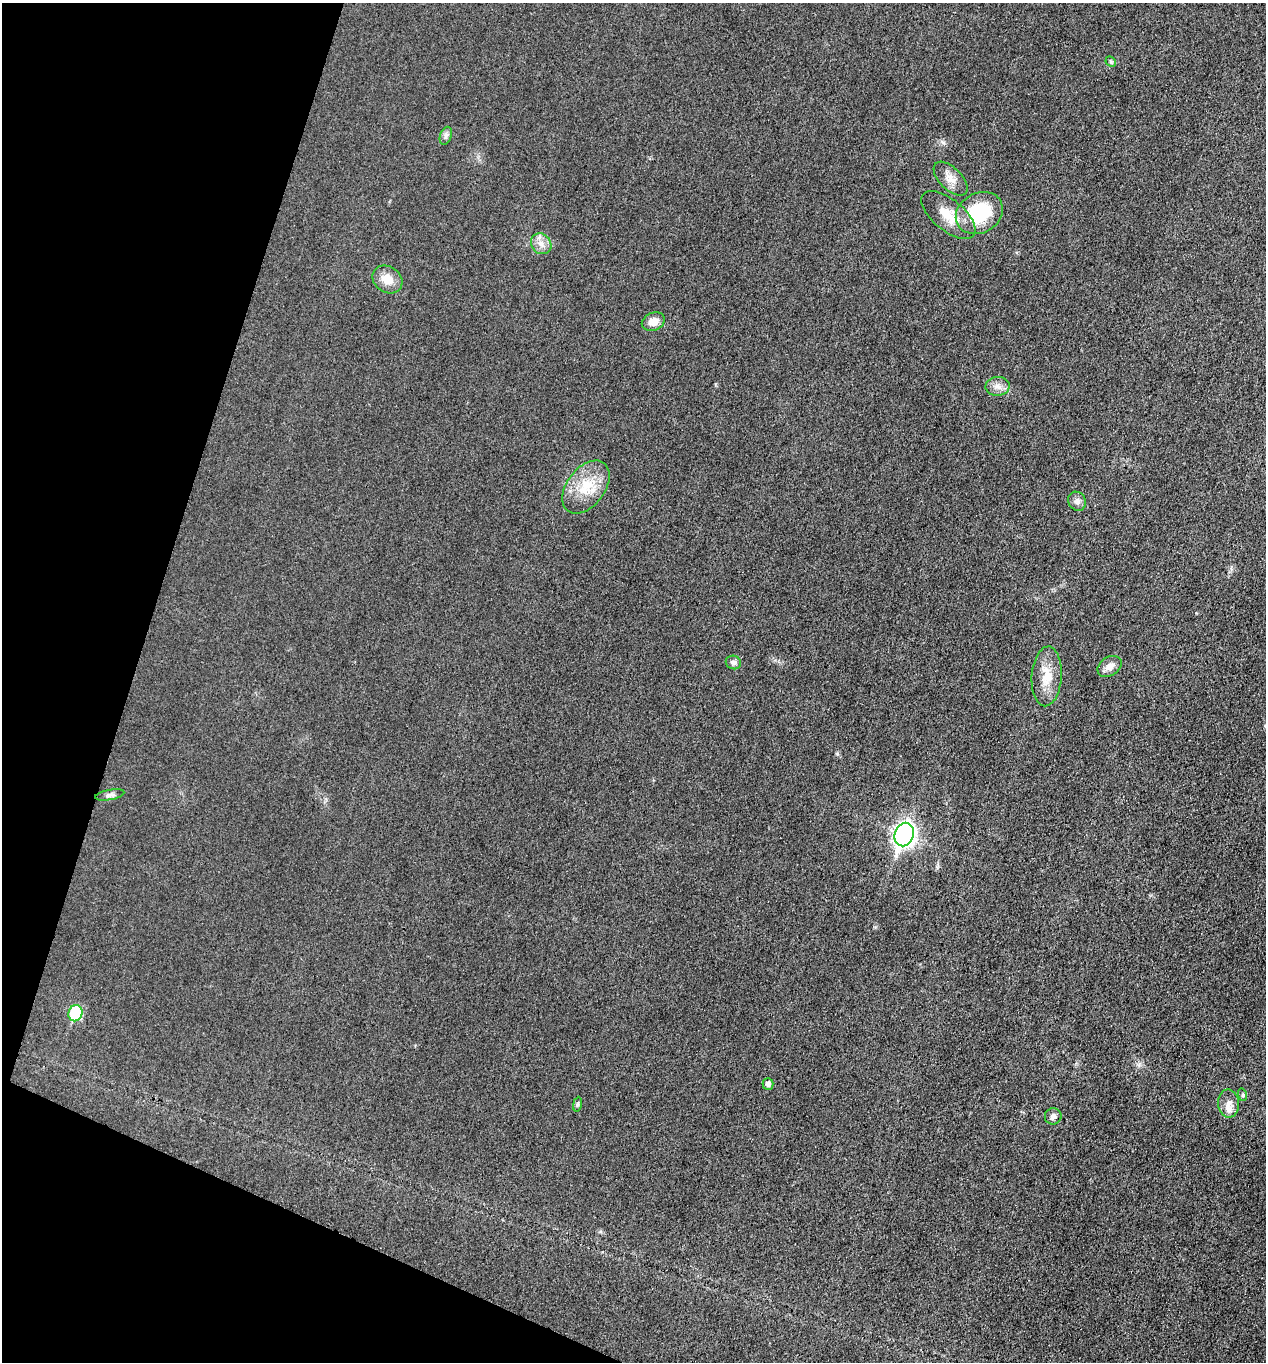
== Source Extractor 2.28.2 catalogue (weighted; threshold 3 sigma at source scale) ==
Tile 9 of 4 x 4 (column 1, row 3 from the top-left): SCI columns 274-1537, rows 1363-2722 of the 5466 x 5451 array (HDU 1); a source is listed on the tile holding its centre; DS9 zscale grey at full resolution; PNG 1268 x 1364 px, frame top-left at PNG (2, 3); each listed source drawn as its Kron ellipse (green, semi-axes under 4 px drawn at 4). Shown black and unused: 16% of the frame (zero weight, under 3 of 4 exposures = <1% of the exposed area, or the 3 px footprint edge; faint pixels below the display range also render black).
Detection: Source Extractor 2.28.2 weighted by HDU 2 'WHT'; one run over the whole footprint, this tile lists its part. Background 0.0176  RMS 0.006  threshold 0.0269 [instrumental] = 3 sigma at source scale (4.5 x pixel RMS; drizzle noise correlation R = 1.50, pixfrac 1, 0.05/0.05 arcsec/px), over >= 5 px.
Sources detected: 22; all 22 listed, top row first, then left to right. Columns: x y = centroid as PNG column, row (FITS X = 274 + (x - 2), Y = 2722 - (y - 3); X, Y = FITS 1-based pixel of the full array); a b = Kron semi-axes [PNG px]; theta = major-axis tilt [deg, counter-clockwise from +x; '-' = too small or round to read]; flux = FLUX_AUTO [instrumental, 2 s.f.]
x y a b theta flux
1111 62 6 4 -46 0.93
446 136 9 5 70 1.7
951 179 21 11 -45 6.5
979 213 24 20 30 37
948 215 32 15 -39 14
541 244 11 9 -48 4.5
387 279 16 13 -35 8.6
653 322 12 9 24 5.4
998 386 12 9 3 4
586 487 30 19 53 19
1077 501 10 8 -59 2.7
733 662 7 6 - 1.8
1110 666 13 9 33 4.2
1047 676 30 15 86 13
110 795 15 5 10 2
904 834 12 9 69 280
75 1013 8 7 - 32
768 1084 6 5 - 2.5
1243 1095 6 4 -72 0.9
1228 1103 14 10 -82 5.1
577 1104 7 4 81 0.93
1053 1116 8 8 - 2.5
Unlisted compact peaks at least as high as the median listed source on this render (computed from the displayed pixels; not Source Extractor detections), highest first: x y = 837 754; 943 142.